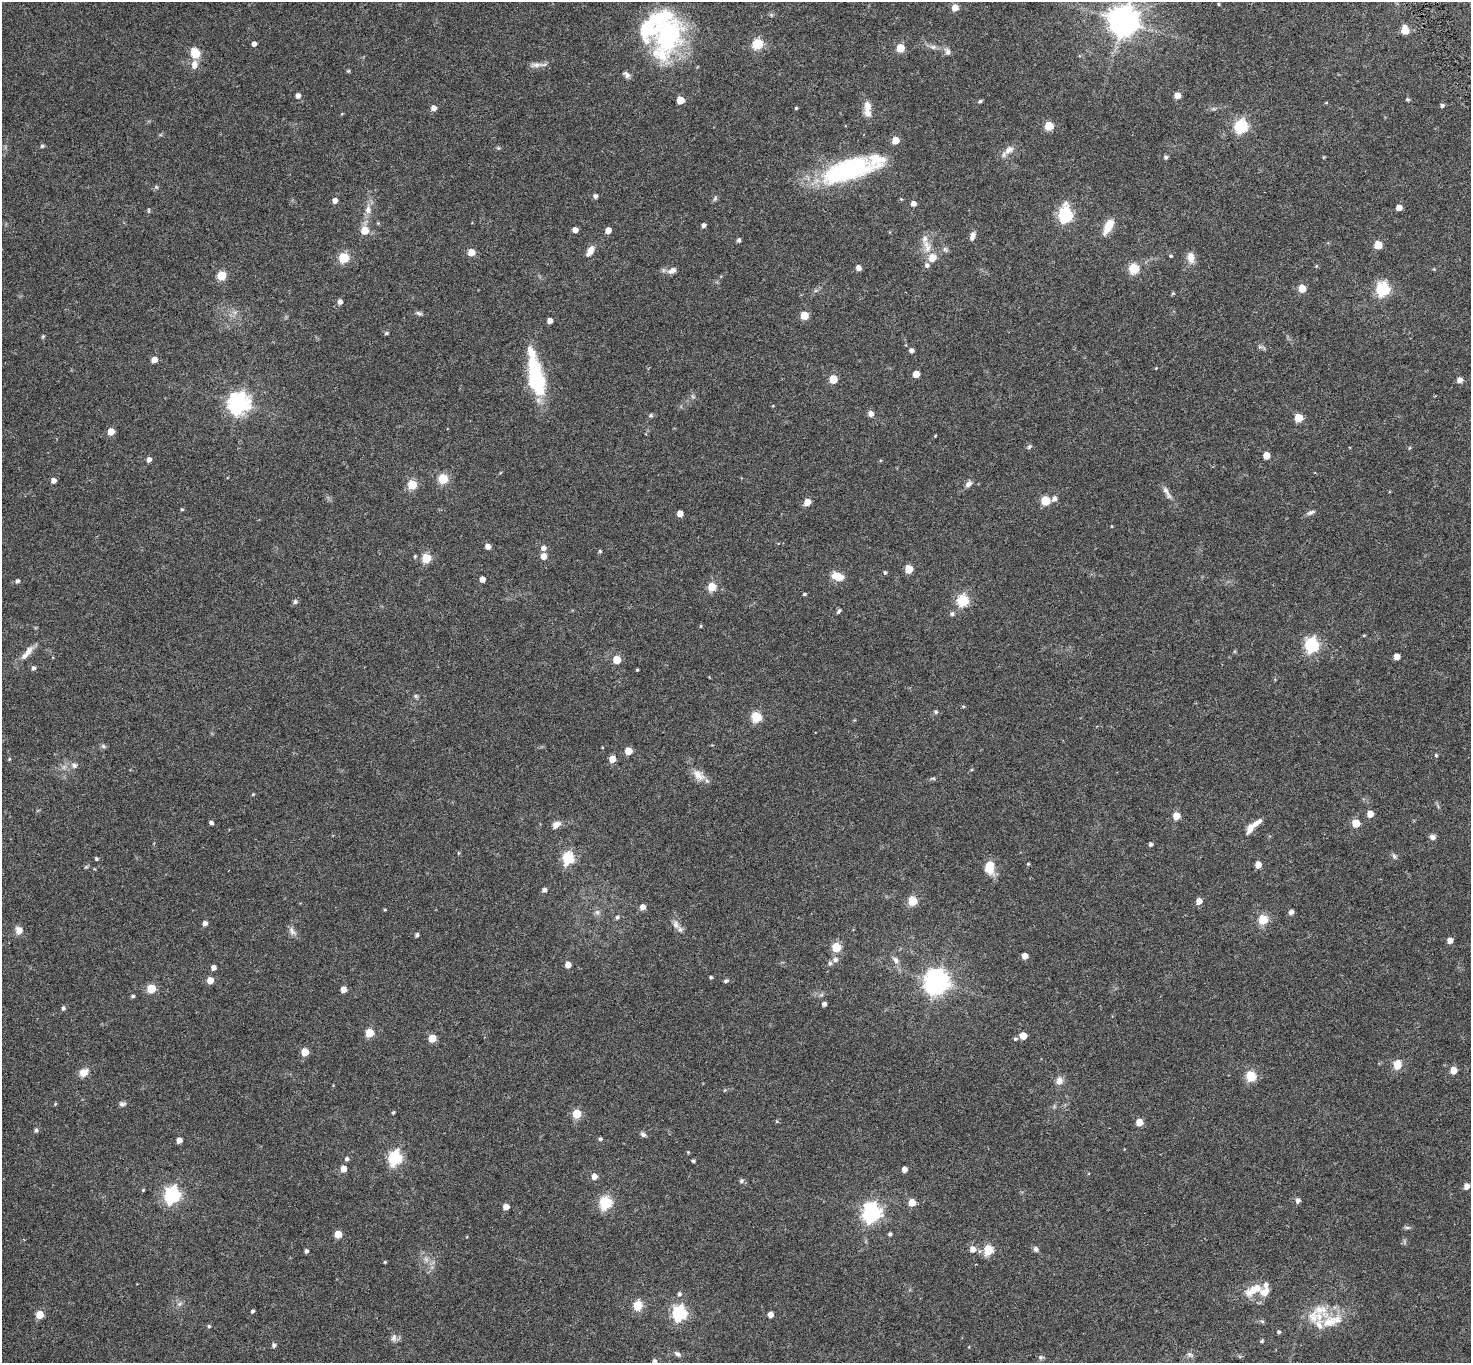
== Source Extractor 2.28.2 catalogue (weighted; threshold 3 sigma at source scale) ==
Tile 10 of 4 x 4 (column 2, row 3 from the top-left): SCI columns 1481-2949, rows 1567-2927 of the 5898 x 5792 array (HDU 1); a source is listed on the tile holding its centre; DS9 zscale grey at full resolution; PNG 1473 x 1365 px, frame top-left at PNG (2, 2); no overlay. Shown black and unused: <1% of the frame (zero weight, under 3 of 6 exposures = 1% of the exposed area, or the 3 px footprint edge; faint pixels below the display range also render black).
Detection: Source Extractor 2.28.2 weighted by HDU 2 'WHT'; one run over the whole footprint, this tile lists its part. Background 0.024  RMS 0.003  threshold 0.0121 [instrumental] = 3 sigma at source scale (4.09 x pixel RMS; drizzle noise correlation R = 1.36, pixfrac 0.8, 0.0396/0.0396 arcsec/px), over >= 5 px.
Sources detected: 268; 1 too faint to see at this stretch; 1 inside a brighter object's white glare — not listed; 15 inside a brighter listed object's ellipse — not listed separately; the other 251 listed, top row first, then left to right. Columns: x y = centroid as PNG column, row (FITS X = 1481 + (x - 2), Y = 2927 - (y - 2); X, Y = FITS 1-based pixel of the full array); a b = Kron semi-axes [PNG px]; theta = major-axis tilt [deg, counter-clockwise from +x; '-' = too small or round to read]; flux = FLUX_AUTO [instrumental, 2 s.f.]
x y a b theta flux
1218 4 5 3 - 0.22
955 8 5 5 - 2.5
1123 21 9 9 - 410
1405 30 11 9 -79 2
668 32 57 33 81 34
254 44 4 4 - 1
757 44 6 5 - 17
933 47 10 6 -9 0.85
900 48 5 5 - 7.3
947 51 10 7 -63 0.97
195 53 11 9 -64 3.9
194 65 12 9 78 1.7
536 65 17 7 7 1.4
348 71 5 5 - 0.29
627 75 10 6 -41 0.82
1177 95 5 5 - 2.4
298 96 5 5 - 1.1
1407 99 4 4 - 0.34
680 100 5 5 - 5.3
980 101 5 3 - 0.44
1442 105 4 4 - 0.56
867 106 16 9 89 2
433 108 5 5 - 1.5
796 108 3 3 - 0.26
1213 109 7 4 0 0.43
1049 126 5 5 - 8.9
1241 126 6 6 - 37
895 140 5 5 - 4.1
42 146 5 5 - 0.4
498 148 5 5 - 0.32
1009 150 15 8 38 1.9
1166 157 5 5 - 0.49
846 170 58 22 18 32
156 187 6 5 - 0.42
595 196 5 5 - 0.73
715 198 8 5 63 0.45
901 199 4 3 - 0.21
335 201 5 5 - 1.3
913 203 5 5 - 1.3
1399 208 5 4 - 1.8
368 209 14 9 86 1.9
148 210 7 3 90 0.29
1065 215 7 6 - 44
703 225 5 4 - 0.75
1108 226 18 8 63 4.1
364 230 6 5 - 5.6
575 230 4 4 - 1.6
608 230 5 4 - 2.4
972 236 11 6 72 1.1
739 240 5 4 - 0.54
1378 245 5 5 - 5.3
927 246 22 10 -72 2.8
945 249 6 6 - 0.57
590 250 10 7 62 1.7
471 252 5 5 - 3.8
1171 256 4 4 - 0.32
344 258 5 5 - 15
932 258 6 6 - 3.5
1191 258 14 9 -80 2.1
927 265 6 6 - 0.81
1316 266 5 3 - 0.2
858 268 5 4 - 1.4
1134 269 6 5 - 15
672 270 13 7 26 1.3
221 276 5 5 - 11
1302 288 5 5 - 4.6
1383 289 6 6 - 37
1173 293 4 4 - 0.3
340 302 5 5 - 1.1
419 313 10 5 -20 0.6
804 315 5 5 - 6.2
550 321 4 4 - 1.7
386 333 5 4 - 0.36
43 337 6 4 69 0.3
1260 347 7 4 -18 0.42
911 350 5 4 - 0.94
154 360 5 5 - 2.5
1156 368 4 3 - 0.17
916 374 5 5 - 2.9
536 378 41 15 -78 21
833 379 5 5 - 7
1459 380 5 5 - 1.5
239 403 8 7 - 150
871 413 7 7 - 1
651 415 6 5 - 0.39
1298 418 5 5 - 6.1
111 432 5 5 - 3.6
935 435 3 2 - 0.24
1029 446 7 5 44 0.49
1266 456 5 5 - 3.3
149 459 5 4 - 1.1
443 479 5 5 - 14
53 480 4 4 - 1.3
412 484 5 5 - 12
968 484 9 6 42 1
1167 492 22 6 -58 1.4
1054 499 6 6 - 0.88
1045 501 5 5 - 9.6
807 502 5 5 - 3.1
182 509 5 4 - 0.26
1311 512 12 5 21 0.73
680 514 5 5 - 2.3
488 547 5 5 - 1.4
543 548 6 5 - 1
600 551 5 4 - 0.34
415 556 5 4 - 0.31
543 556 5 5 - 2.1
426 558 5 5 - 11
909 569 5 5 - 5.9
885 572 5 4 - 0.39
838 576 13 8 -21 3.4
482 579 5 4 - 1.7
17 581 5 4 - 0.59
712 587 5 5 - 7.7
804 594 4 3 - 0.32
963 600 6 6 - 23
295 602 6 5 - 0.62
839 611 8 4 56 0.42
952 614 6 5 - 0.57
701 626 4 3 - 0.2
1364 635 4 4 - 0.23
1312 645 7 6 - 43
27 653 26 7 51 2.3
1397 656 5 5 - 2.3
617 660 5 5 - 6.6
33 668 5 5 - 0.63
637 670 3 3 - 0.25
416 696 6 5 - 0.41
963 706 5 3 - 0.23
936 712 6 5 - 0.42
757 717 6 5 - 13
103 746 8 6 -28 0.48
628 751 5 5 - 4.2
1436 755 5 4 - 0.33
9 759 5 4 - 0.24
612 759 5 5 - 3.1
74 765 8 7 - 0.92
698 775 20 11 -40 2.7
933 778 8 4 0 0.41
253 794 4 4 - 0.23
1370 814 5 5 - 2.5
1176 816 5 5 - 4.4
211 823 4 4 - 0.64
1356 823 5 5 - 5.8
556 825 11 7 35 1.6
1250 829 15 8 63 1.7
1432 837 8 6 -19 0.87
1150 844 5 4 - 0.55
458 853 5 3 - 0.23
1394 856 8 6 -55 0.61
568 858 6 5 - 26
96 859 3 3 - 0.37
1028 864 4 4 - 0.26
1258 865 5 5 - 2.5
86 867 6 5 - 0.31
989 867 13 8 -85 5.1
544 890 5 4 - 0.88
912 901 5 5 - 11
1199 901 5 5 - 1.8
643 907 5 5 - 1.7
385 910 3 3 - 0.23
597 912 8 8 - 0.75
1291 912 5 4 - 0.95
617 917 6 5 - 0.43
1263 919 5 5 - 12
205 923 5 5 - 1.1
676 925 14 9 -75 1.6
19 930 9 8 - 1.8
292 931 14 7 -57 1.1
417 935 4 4 - 0.57
1450 940 5 5 - 1.7
836 947 5 5 - 11
1025 956 5 5 - 2
835 960 7 7 - 0.95
895 960 11 7 -46 1.1
568 965 5 4 - 2
213 968 4 4 - 1.3
711 977 4 4 - 0.33
210 980 5 5 - 2.9
726 981 7 5 8 0.46
936 982 9 8 - 220
151 989 5 5 - 9.2
343 989 5 4 - 2.2
133 996 4 4 - 0.46
824 1004 4 4 - 0.82
63 1008 5 5 - 0.57
369 1033 5 5 - 6.9
1023 1036 5 5 - 3.7
432 1038 5 5 - 5.4
1015 1039 5 5 - 0.41
305 1052 5 5 - 5.2
1397 1064 10 8 78 3.2
1453 1070 5 5 - 3.8
84 1072 11 9 37 2.1
1251 1076 6 5 - 15
1059 1081 11 8 73 1.5
725 1090 5 4 - 0.26
55 1104 5 4 - 0.23
122 1104 8 6 -2 0.67
1054 1106 6 4 -73 0.33
393 1112 4 4 - 0.31
577 1114 5 5 - 9.6
1139 1122 5 5 - 4
36 1130 5 5 - 0.59
643 1134 8 6 -34 0.63
600 1139 5 4 - 0.47
179 1140 5 4 - 1.6
688 1152 4 4 - 0.2
395 1158 7 6 - 39
347 1159 5 5 - 0.57
693 1161 4 4 - 0.37
343 1169 5 5 - 2.4
904 1170 5 4 - 1.4
594 1176 5 5 - 2
741 1181 6 5 - 0.54
1466 1186 5 5 - 1.6
143 1190 4 4 - 0.25
172 1195 7 6 - 60
1297 1200 6 5 - 0.93
605 1203 6 6 - 28
912 1203 5 5 - 4.5
506 1207 5 5 - 2.5
871 1212 8 7 - 100
1407 1227 10 4 0 0.47
338 1234 5 5 - 4.5
890 1234 4 4 - 0.49
973 1249 7 6 - 1.7
1036 1249 7 6 - 0.72
988 1250 6 5 - 13
306 1251 4 4 - 0.62
426 1259 8 5 -45 0.82
385 1262 4 3 - 0.23
1253 1290 24 11 29 4.1
679 1294 6 5 - 0.61
180 1304 8 6 21 0.68
637 1305 11 9 83 3.5
252 1311 4 4 - 0.48
679 1313 7 6 - 43
40 1314 5 5 - 5.8
770 1315 4 4 - 1.8
1313 1316 28 18 4 5.5
1262 1321 6 4 -41 0.33
209 1326 5 4 - 0.4
1279 1332 4 4 - 0.4
394 1338 12 8 84 0.96
1262 1341 5 4 - 0.34
274 1345 5 5 - 0.61
677 1354 10 6 -31 0.77
1190 1354 9 5 -30 0.64
1041 1357 8 6 9 0.52
654 1361 5 5 - 0.73
Isophote crosses this tile's border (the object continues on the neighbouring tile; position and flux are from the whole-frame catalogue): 1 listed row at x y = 654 1361